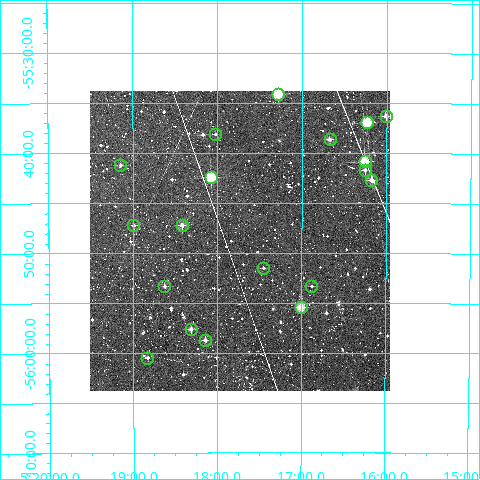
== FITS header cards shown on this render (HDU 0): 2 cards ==
NAXIS1  =                  300
NAXIS2  =                  300

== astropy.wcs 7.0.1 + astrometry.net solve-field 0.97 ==
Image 300 x 300 px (HDU 0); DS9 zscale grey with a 90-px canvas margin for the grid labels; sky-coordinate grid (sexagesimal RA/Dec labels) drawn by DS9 from the SOLVED WCS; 19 Tycho-2 reference stars matched to detected sources circled (green)
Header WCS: RA---TAN/DEC--TAN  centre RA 05:17:44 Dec -55:49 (79.43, -55.81 deg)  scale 6 arcsec/px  FOV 30.0' x 30.0'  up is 0 deg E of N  parity normal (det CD < 0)
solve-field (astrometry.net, Tycho-2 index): VERIFIED the header's WCS against the Tycho-2 star catalogue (verified at 2 index scales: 9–19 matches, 0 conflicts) and refined it, rather than solving blind
Solved WCS: RA---TAN-SIP/DEC--TAN-SIP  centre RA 05:17:44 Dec -55:49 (79.43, -55.81 deg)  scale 6 arcsec/px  FOV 30.0' x 30.0'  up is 0 deg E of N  parity normal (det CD < 0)
The solver's refit moves the header's centre by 1.8 arcsec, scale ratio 0.9998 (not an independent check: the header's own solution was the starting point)
Tycho-2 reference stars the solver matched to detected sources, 19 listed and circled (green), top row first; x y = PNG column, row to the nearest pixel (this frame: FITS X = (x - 90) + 1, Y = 300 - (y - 91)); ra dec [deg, ICRS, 3 dp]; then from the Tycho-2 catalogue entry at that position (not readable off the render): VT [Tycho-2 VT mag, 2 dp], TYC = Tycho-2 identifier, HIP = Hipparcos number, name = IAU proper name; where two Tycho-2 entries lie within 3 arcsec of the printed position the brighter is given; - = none
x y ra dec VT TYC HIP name
278 94 79.321 -55.569 9.80 8514-190-1 - -
386 116 79.003 -55.605 11.52 8514-325-1 - -
367 122 79.058 -55.615 9.71 8514-142-1 - -
215 134 79.505 -55.636 12.93 8514-129-1 - -
330 139 79.168 -55.644 11.44 8514-389-1 - -
365 161 79.064 -55.680 9.54 8514-1945-1 - -
120 165 79.786 -55.686 12.35 8514-741-1 - -
365 170 79.063 -55.694 11.73 8514-1963-1 - -
211 177 79.519 -55.707 9.30 8514-1976-1 24717 -
371 180 79.044 -55.711 11.36 8514-2171-1 - -
133 225 79.749 -55.787 11.67 8514-321-1 - -
182 225 79.605 -55.787 11.52 8514-344-1 - -
263 268 79.363 -55.858 12.34 8514-691-1 - -
164 286 79.657 -55.889 11.87 8514-850-1 - -
311 286 79.220 -55.889 12.22 8514-413-1 - -
301 307 79.252 -55.924 10.41 8514-106-1 - -
191 329 79.579 -55.960 11.50 8514-998-1 - -
205 340 79.536 -55.978 11.90 8514-690-1 - -
147 358 79.708 -56.008 11.97 8514-1086-1 - -